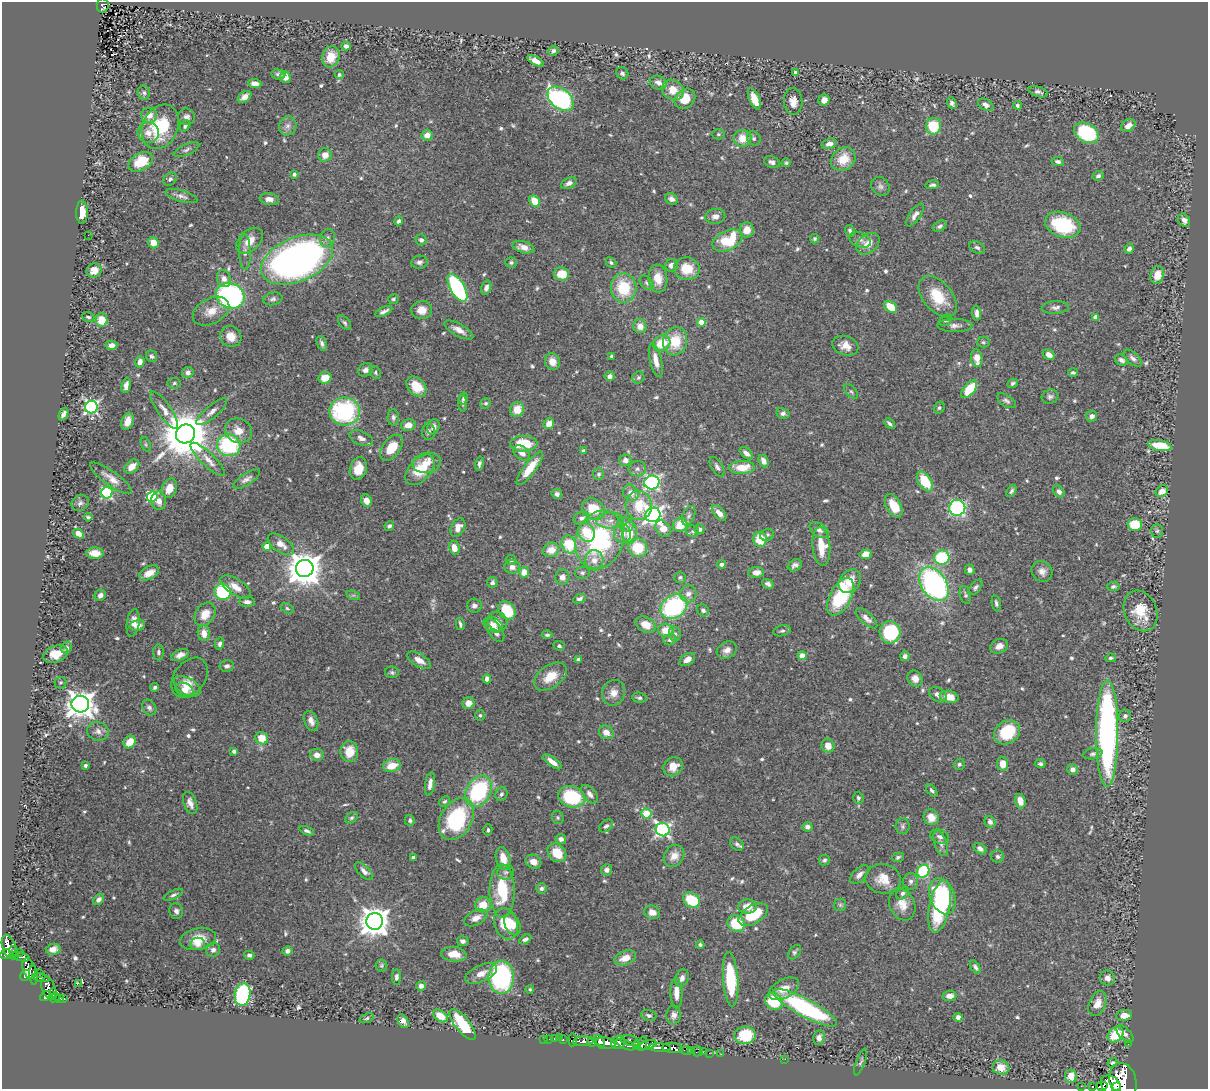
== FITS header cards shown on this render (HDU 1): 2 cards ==
NAXIS1  =                 1206
NAXIS2  =                 1087

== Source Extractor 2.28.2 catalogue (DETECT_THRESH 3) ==
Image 1206 x 1087 px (HDU 1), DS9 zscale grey, 1 PNG px = 1 image px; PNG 1210 x 1091 px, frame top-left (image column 1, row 1087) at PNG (2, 2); each listed source drawn as its Kron ellipse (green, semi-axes under 4 px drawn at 4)
Background 0.813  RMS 0.027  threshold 0.0823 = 3 sigma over >= 5 px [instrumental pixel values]
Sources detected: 664; of the 664, the 500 brightest by FLUX_AUTO listed and drawn (164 fainter detections omitted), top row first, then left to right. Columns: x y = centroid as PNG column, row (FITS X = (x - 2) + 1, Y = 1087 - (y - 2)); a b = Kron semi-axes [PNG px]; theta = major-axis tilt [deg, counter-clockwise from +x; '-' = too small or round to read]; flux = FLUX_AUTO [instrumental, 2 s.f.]
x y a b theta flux
103 5 7 6 - 93
346 46 5 4 - 5.6
553 51 5 5 - 5.5
331 57 10 8 71 34
535 61 9 4 -30 21
795 72 3 3 - 3.4
622 73 6 5 - 4.9
278 74 7 5 -8 5.6
339 75 4 4 - 3.5
285 77 6 5 - 15
658 83 8 6 -20 11
255 84 6 4 -5 14
673 90 11 10 - 28
1038 92 10 5 -17 6.7
144 93 7 6 - 4.5
244 97 7 5 38 13
560 99 15 10 -39 330
685 99 11 9 41 37
754 99 11 5 -68 26
824 100 6 5 - 15
793 101 13 9 -87 16
952 103 6 4 -65 5.6
986 105 8 5 -31 8.2
1017 105 4 3 - 3.5
149 115 8 7 - 18
187 117 9 8 - 9.1
1128 125 8 5 37 13
185 126 6 4 49 4.3
288 126 9 8 - 9.9
933 126 8 7 - 80
160 127 23 17 64 110
148 133 10 10 - 17
1086 133 13 9 -29 170
718 134 6 5 - 3.4
427 135 5 5 - 15
743 138 9 8 - 27
754 138 7 6 - 4.6
829 144 7 5 16 8.9
186 150 14 5 24 6.1
325 155 7 6 - 19
843 159 13 10 43 39
141 162 13 8 30 54
772 162 8 5 -19 7.2
1058 162 6 4 -10 6.9
786 163 4 4 - 3.4
294 174 4 4 - 5.5
1098 176 6 4 20 5.3
170 179 7 5 37 4.7
569 183 8 5 24 8.4
932 185 7 4 11 4.7
880 186 10 8 -46 7.3
181 196 16 5 -15 8.1
269 199 9 6 -8 11
671 199 7 5 -30 7.1
535 201 6 5 - 42
82 212 11 5 88 26
915 215 13 5 55 9.7
715 216 10 7 8 10
1184 220 7 5 -54 10
399 221 5 4 - 4.9
1063 225 18 12 -19 130
940 226 7 5 30 5.2
747 230 7 7 - 22
850 231 6 4 -64 5.8
88 235 2 2 - 5.2
327 238 9 7 73 7.9
815 239 5 4 - 3.4
421 240 5 5 - 5.7
860 240 11 7 -24 8.6
250 241 16 10 42 24
727 241 16 9 25 90
153 243 6 5 - 19
868 244 13 9 39 22
523 247 11 6 -15 15
977 247 8 5 -26 5.6
1129 249 5 4 - 7.5
245 252 18 6 -88 11
297 259 38 22 23 1000
419 262 8 6 10 7.6
511 262 5 5 - 3.8
611 263 6 4 -42 3.4
672 265 6 6 - 14
687 269 13 11 -11 46
94 270 7 7 - 17
561 274 8 6 -7 40
1157 275 9 6 75 27
658 278 14 9 -84 28
224 279 9 6 -66 11
647 283 8 5 -50 4.5
457 288 15 7 -60 280
486 288 7 5 72 8.3
624 288 14 12 -81 79
230 296 14 12 -23 470
938 297 24 14 -50 60
273 299 10 6 12 6.2
393 299 5 4 - 3.5
891 307 7 5 -38 40
1055 307 13 6 3 7.9
422 310 10 9 - 21
211 311 19 12 27 27
384 311 9 3 27 7
977 313 7 4 -88 8.5
88 317 6 4 -16 3.9
1095 317 4 4 - 14
101 320 6 6 - 37
946 320 7 5 28 3.6
701 322 4 4 - 46
345 323 8 5 -51 4.5
640 326 7 6 - 17
955 326 17 6 -1 10
459 330 16 6 -29 16
231 337 11 10 - 24
675 341 14 12 75 56
983 342 6 5 - 3.4
322 343 8 4 -68 5.4
662 343 9 7 26 46
112 345 6 4 1 15
845 346 13 9 -19 20
1049 355 6 4 -34 13
152 356 6 5 - 4.4
611 356 3 3 - 3.9
977 358 9 5 -83 23
1133 358 11 5 -44 7.2
656 360 17 6 -77 19
1121 360 7 5 -32 7.1
552 361 8 7 - 19
140 362 6 4 70 12
365 370 7 6 - 7.4
188 372 6 5 - 8.6
1073 372 5 4 - 3.8
375 373 6 5 - 3.5
610 376 5 4 - 9.4
638 377 6 5 - 4.2
325 378 6 5 - 29
174 383 7 5 -10 3.9
1013 383 6 4 28 4.5
126 385 8 4 77 8.4
416 386 11 8 -44 39
969 389 10 5 50 65
851 392 9 5 -47 4.2
1050 397 8 7 - 5.9
463 399 6 4 75 3.9
1006 401 10 5 -33 5.8
486 403 5 5 - 3.7
463 404 8 4 -87 3.6
91 407 6 6 - 460
939 408 6 5 - 3.8
517 409 7 7 - 29
164 410 22 7 -55 16
345 411 15 14 - 250
212 412 19 6 40 12
783 413 7 5 -11 6
64 414 7 4 64 8.1
1092 416 5 5 - 7.9
393 417 8 5 -88 5.1
127 421 9 5 72 17
890 423 6 3 -42 4.9
549 424 5 5 - 21
408 425 7 5 11 16
433 427 8 6 70 10
238 431 14 12 -23 24
428 432 8 6 -87 5.6
185 434 10 9 - 10000
361 438 13 7 -24 11
146 444 7 4 -71 3.3
524 444 14 8 1 53
229 445 12 11 - 180
1160 445 12 5 -11 48
392 448 15 8 54 42
583 451 4 4 - 4
522 453 9 6 -39 11
746 453 8 4 -41 9.7
208 459 23 6 -43 16
625 460 6 6 - 12
763 461 7 5 -64 12
427 463 14 10 8 18
479 463 7 4 77 5.3
132 467 8 6 40 19
717 467 11 5 -59 6.3
742 467 13 6 2 41
530 468 20 6 53 39
358 469 12 8 75 29
637 469 9 7 6 7.4
420 470 18 11 48 65
599 474 6 5 - 4.4
111 478 25 7 -35 19
247 479 15 6 32 8.8
925 481 11 6 -56 70
652 482 7 7 - 370
169 488 10 7 67 24
1011 491 6 4 57 3.8
1059 491 6 5 - 8
1162 491 6 5 - 17
107 493 6 5 - 260
631 493 8 7 - 16
557 494 5 5 - 7.4
152 497 5 5 - 200
159 501 9 7 -79 14
366 501 6 5 - 14
80 503 9 7 27 6.8
639 505 14 13 - 54
894 506 13 7 -61 43
957 508 8 8 - 290
593 509 12 10 -34 54
719 513 9 5 -49 14
653 515 8 7 - 760
689 516 10 6 66 6.3
88 517 4 3 - 3.4
581 518 8 6 23 8.3
610 520 14 8 2 14
625 524 8 6 -25 9.9
1135 524 7 6 - 57
680 525 7 6 - 40
389 526 5 4 - 4.7
458 528 10 6 63 14
663 529 9 7 -46 22
699 529 5 5 - 6.6
819 530 10 6 -31 8.7
693 531 6 5 - 4.1
1157 531 7 6 - 3.8
586 532 10 8 -64 52
622 533 9 8 - 14
629 533 11 7 88 30
78 534 6 4 -31 17
767 535 7 5 22 3.9
760 539 7 6 - 51
600 540 29 23 72 240
281 544 15 7 -35 18
569 544 9 7 -73 86
267 546 4 4 - 40
821 546 19 9 -85 41
454 548 7 5 -79 22
638 548 10 9 - 60
551 550 8 7 - 26
95 553 9 5 -3 20
865 554 6 5 - 22
942 558 7 7 - 130
511 560 5 5 - 3.5
594 560 10 9 - 16
722 564 4 4 - 9
795 565 7 5 27 7.9
512 567 8 7 - 12
305 568 9 8 - 4300
970 570 5 4 - 7.2
1042 571 11 9 -43 12
524 572 5 5 - 23
756 572 8 5 2 12
149 573 11 6 27 23
582 573 7 6 - 4.5
562 577 7 7 - 12
680 577 6 5 - 4
850 581 13 10 50 32
492 582 5 5 - 5.8
768 584 6 4 -33 5.8
934 584 19 12 -55 440
1113 586 6 4 8 5.2
236 587 17 8 -33 21
976 587 9 5 51 5.1
223 592 8 8 - 140
688 594 8 8 - 9.6
100 595 6 5 - 7.9
353 595 7 4 -18 3.8
965 595 9 5 -74 4.5
840 597 20 10 63 140
580 599 6 4 24 6.4
247 602 8 5 -1 8.1
996 603 8 4 -78 4.6
474 606 7 7 - 7.1
674 607 14 11 35 240
287 608 7 4 -30 3.4
507 610 10 7 -53 68
703 610 6 5 - 5.9
1141 611 21 16 -66 49
205 614 12 9 56 30
866 618 13 6 -42 11
497 621 10 9 - 14
133 623 14 6 81 16
460 624 6 3 -77 4.2
137 625 8 5 11 15
493 625 10 7 -25 15
646 625 10 7 -27 25
495 630 13 6 -54 20
666 630 8 6 -5 32
782 631 9 5 12 4.3
890 632 11 10 - 140
204 633 8 6 -81 18
675 634 7 6 - 5
547 635 5 4 - 4
670 640 6 5 - 5.8
219 644 6 4 75 5.7
559 646 5 4 - 3.8
999 646 9 7 23 14
67 648 6 5 - 5.4
727 650 10 8 28 12
158 652 8 5 -90 4.6
55 654 13 8 22 35
180 655 9 5 23 11
802 656 4 4 - 29
905 656 5 4 - 7
1111 658 5 4 - 4
687 659 8 5 33 12
419 660 13 6 -31 18
578 660 4 4 - 6.3
227 666 7 5 7 7.2
392 672 7 5 -14 4.2
550 677 18 11 35 33
189 678 22 15 54 15
487 679 4 4 - 11
915 679 8 7 - 14
60 683 6 5 - 3.5
187 686 15 8 -30 21
155 687 4 3 - 4.2
184 690 9 6 -23 24
614 693 13 11 68 18
938 695 9 6 -32 8.7
949 697 9 6 -13 23
639 698 7 5 -7 4.5
469 703 6 6 - 19
80 704 9 8 - 2400
149 708 8 6 -56 6.1
480 715 5 5 - 3.3
1125 716 6 6 - 5.8
311 721 10 6 -67 11
98 731 11 9 -13 10
606 732 7 6 - 19
1007 732 14 11 34 79
1107 733 53 11 90 620
262 738 6 6 - 35
130 742 7 5 53 31
828 746 7 6 - 19
234 751 4 4 - 5.2
349 751 10 9 - 34
1093 754 9 5 11 5.2
317 755 7 6 - 14
552 762 11 4 -37 17
959 764 6 5 - 4.1
1003 764 7 5 -82 20
1040 764 5 4 - 4.4
85 765 3 3 - 5.4
392 766 9 6 14 32
673 767 10 9 - 24
1073 770 5 5 - 12
430 784 12 5 82 11
932 790 7 4 -50 4.7
479 791 17 12 61 200
501 794 7 5 66 5.4
590 794 11 6 -51 11
572 797 13 10 -17 120
858 798 6 5 - 4.6
445 801 6 4 40 3.9
1020 801 7 5 -75 19
190 803 11 6 -70 12
646 814 5 5 - 86
558 817 6 6 - 3.3
931 817 8 7 - 23
352 818 7 5 38 3.7
456 819 22 15 60 190
410 820 5 5 - 5.1
990 822 6 5 - 7.7
606 826 8 5 38 5.1
903 826 8 7 - 4.8
807 827 5 4 - 7.1
488 830 6 4 76 3.9
663 830 7 6 - 460
307 831 8 4 -24 5.3
940 837 10 7 -22 7.3
561 839 5 5 - 7.6
941 843 13 6 -70 9.8
737 844 8 5 -43 4.7
980 849 7 5 -36 7.4
557 853 10 8 -46 35
674 856 12 9 57 19
413 857 4 3 - 5.2
898 857 6 4 20 4
998 857 6 6 - 5
503 858 12 7 -76 25
824 860 6 5 - 3.9
533 862 8 6 -27 14
606 870 5 5 - 9.1
364 871 11 5 -44 9.7
923 871 7 6 - 130
505 872 8 7 - 6.8
859 875 12 6 45 8.6
883 879 17 14 -11 32
911 881 8 7 - 6.9
541 888 5 5 - 5.1
502 891 27 12 -89 91
903 893 7 5 41 6.5
173 895 10 4 25 5.1
942 896 19 12 -68 190
99 899 6 5 - 9.2
691 900 9 7 -32 84
902 904 16 12 -67 24
483 905 7 7 - 34
840 905 6 6 - 4
940 906 27 10 78 170
747 907 9 7 4 24
176 911 8 6 -78 7.1
652 912 8 6 -15 16
753 915 16 9 30 74
476 918 12 7 27 16
375 921 8 8 - 2900
506 924 16 11 -71 53
512 924 11 7 -66 29
736 924 9 8 - 76
198 939 18 11 10 40
525 939 7 4 29 5.4
463 941 6 5 - 5.6
198 944 7 6 - 12
700 944 4 4 - 3.8
9 947 13 6 -71 690
53 949 7 5 12 12
213 950 7 7 - 7.8
13 951 5 3 - 90
287 951 5 4 - 5.7
19 952 2 2 - 7.6
795 952 8 5 52 4.3
5 954 5 4 - 440
454 954 12 7 -6 27
14 955 4 3 - 190
249 955 5 4 - 4.8
21 957 9 3 -15 200
625 958 11 7 19 22
381 966 6 6 - 3.4
975 967 7 4 -59 5.6
29 968 10 6 -74 710
39 973 2 2 - 7.7
481 973 17 8 25 19
25 975 6 4 52 530
33 975 9 4 -87 290
396 977 7 4 89 5.6
501 977 16 12 -89 320
41 978 9 3 -11 180
682 978 9 6 71 9.5
1107 978 7 7 - 13
731 979 27 7 -86 120
78 983 2 2 - 530
421 986 5 5 - 9
49 989 12 7 -71 670
530 989 4 4 - 4.2
784 989 16 9 29 26
53 993 4 2 - 68
676 993 15 6 -88 20
243 994 11 8 79 280
45 996 5 4 - 540
950 996 7 5 7 13
55 997 5 3 - 160
60 999 3 3 - 130
63 999 4 3 - 30
774 1001 9 8 - 86
1097 1004 13 8 67 21
805 1008 36 9 -28 260
649 1015 8 5 -17 5.4
674 1015 9 7 82 9.5
1124 1015 8 5 6 18
440 1016 8 5 -36 30
958 1017 4 4 - 8.2
367 1018 7 4 20 3.6
403 1021 7 5 -60 11
463 1025 19 7 -51 110
1125 1034 11 6 -48 7.1
745 1035 10 8 3 83
1115 1035 9 6 43 57
559 1038 2 2 - 12
819 1038 7 6 - 9.2
544 1039 2 2 - 9.6
549 1039 2 2 - 8.1
554 1039 3 3 - 49
563 1040 4 3 - 270
573 1040 6 3 84 230
630 1040 9 5 -15 300
583 1041 10 5 4 1600
592 1042 5 3 - 530
600 1042 7 4 -66 1300
606 1043 10 5 -12 2600
618 1043 7 6 - 1200
642 1044 8 4 73 670
1128 1044 2 2 - 11
626 1045 10 4 -22 480
637 1045 5 3 - 410
648 1045 9 4 13 650
659 1048 11 4 -3 1800
673 1048 10 5 -6 950
686 1050 6 3 -10 40
692 1050 3 3 - 32
698 1051 5 5 - 5
703 1052 2 2 - 15
709 1053 2 2 - 13
721 1054 2 2 - 14
785 1059 2 2 - 18
861 1062 14 4 69 4.9
1112 1063 5 4 - 4.2
1001 1067 8 7 - 22
1071 1076 6 6 - 28
1123 1081 18 13 -73 6700
1111 1085 11 8 -43 2600
1081 1086 2 2 - 10
1102 1086 5 4 - 200
1116 1086 2 2 - 6400
1093 1087 3 3 - 150
At the frame edge (FLAGS 8, measured only in part): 3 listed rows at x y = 1123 1081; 1102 1086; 1093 1087
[164 fainter detections neither listed nor drawn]